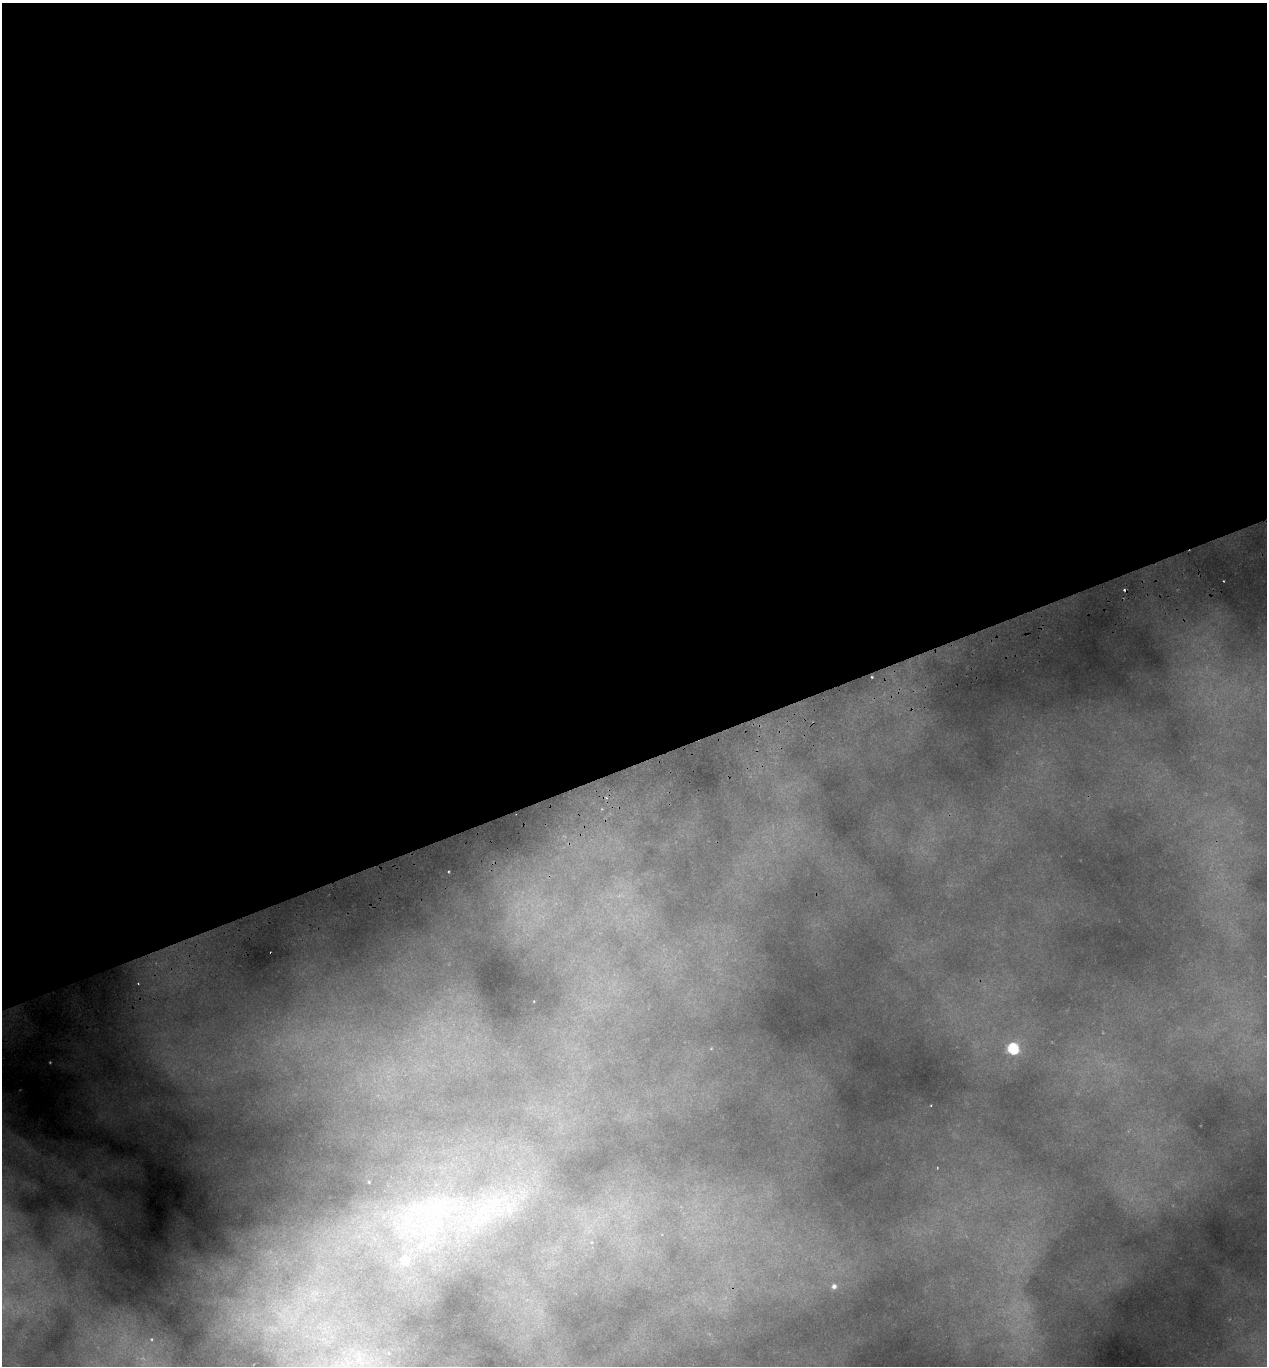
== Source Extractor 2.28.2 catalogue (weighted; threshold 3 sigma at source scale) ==
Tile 2 of 4 x 4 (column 2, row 1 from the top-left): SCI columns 1394-2658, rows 4152-5515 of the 5369 x 5573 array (HDU 1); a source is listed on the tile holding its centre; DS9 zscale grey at full resolution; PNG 1269 x 1368 px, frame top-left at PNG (2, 3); no overlay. Shown black and unused: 56% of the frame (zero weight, under 2 of 3 exposures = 4% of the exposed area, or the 3 px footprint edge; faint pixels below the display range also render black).
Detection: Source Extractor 2.28.2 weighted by HDU 2 'WHT'; one run over the whole footprint, this tile lists its part. Background 0.145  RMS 0.0072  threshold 0.0323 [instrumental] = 3 sigma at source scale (4.5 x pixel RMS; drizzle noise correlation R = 1.50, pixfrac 1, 0.0396/0.0396 arcsec/px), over >= 5 px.
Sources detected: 8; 1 cosmic-ray / hot-pixel residue — not listed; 1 inside a brighter listed object's ellipse — not listed separately; the other 6 listed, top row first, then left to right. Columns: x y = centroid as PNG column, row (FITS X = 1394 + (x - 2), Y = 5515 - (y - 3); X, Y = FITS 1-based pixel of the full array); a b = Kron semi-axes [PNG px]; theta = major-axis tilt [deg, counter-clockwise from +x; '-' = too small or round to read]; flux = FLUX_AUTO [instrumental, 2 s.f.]
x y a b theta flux
872 677 2 2 - 0.67
1013 1048 6 6 - 70
369 1182 3 3 - 0.48
434 1208 98 33 6 160
405 1260 5 5 - 14
834 1286 7 7 - 3.5